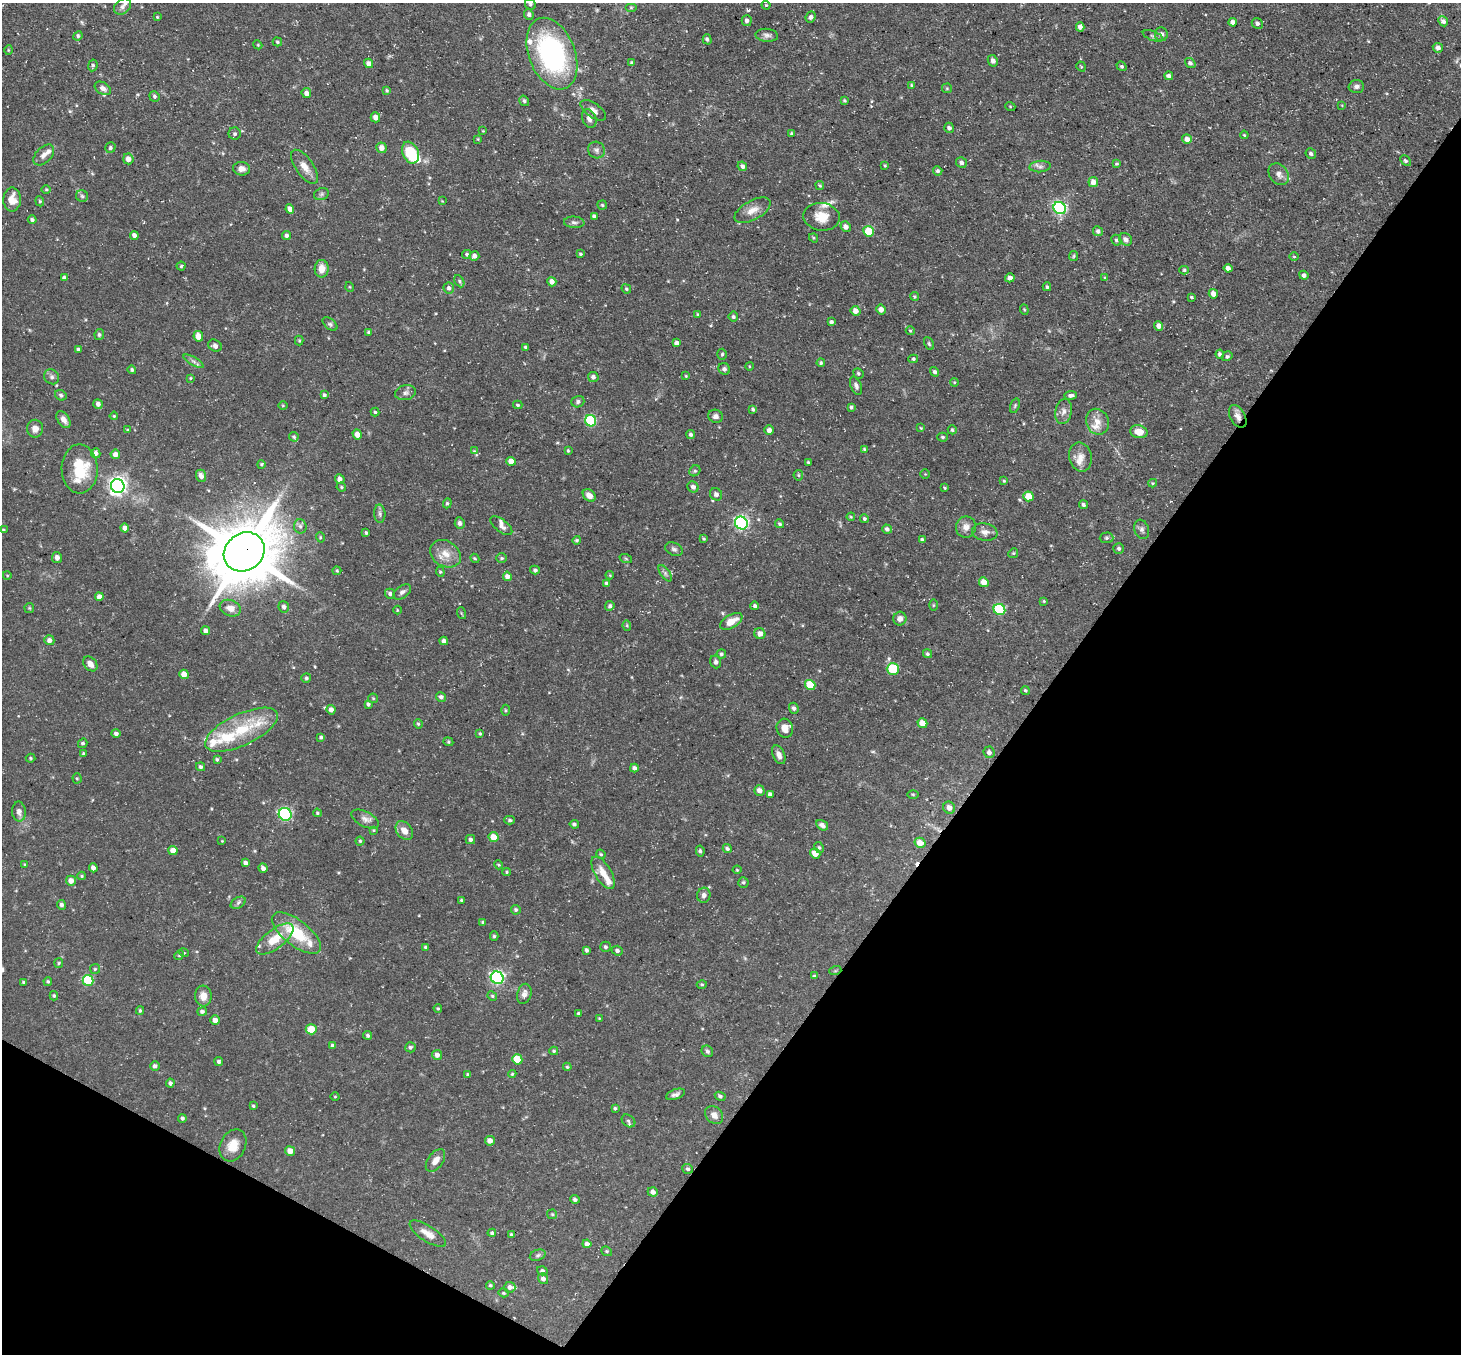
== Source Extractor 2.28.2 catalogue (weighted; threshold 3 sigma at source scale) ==
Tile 15 of 4 x 4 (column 3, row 4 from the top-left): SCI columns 2918-4376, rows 289-1640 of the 5834 x 5843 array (HDU 1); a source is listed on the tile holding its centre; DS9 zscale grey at full resolution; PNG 1463 x 1356 px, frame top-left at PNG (2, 3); each listed source drawn as its Kron ellipse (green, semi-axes under 4 px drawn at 4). Shown black and unused: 33% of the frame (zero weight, under 3 of 5 exposures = <1% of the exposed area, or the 3 px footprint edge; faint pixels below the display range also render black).
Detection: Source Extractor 2.28.2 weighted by HDU 2 'WHT'; one run over the whole footprint, this tile lists its part. Background 0.0791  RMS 0.0042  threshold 0.0187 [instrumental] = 3 sigma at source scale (4.5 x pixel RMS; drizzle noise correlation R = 1.50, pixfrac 1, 0.05/0.05 arcsec/px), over >= 5 px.
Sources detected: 423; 1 inside a brighter object's white glare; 1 cosmic-ray / hot-pixel residue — neither listed nor drawn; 17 inside a brighter listed object's ellipse — not listed separately; the other 404 listed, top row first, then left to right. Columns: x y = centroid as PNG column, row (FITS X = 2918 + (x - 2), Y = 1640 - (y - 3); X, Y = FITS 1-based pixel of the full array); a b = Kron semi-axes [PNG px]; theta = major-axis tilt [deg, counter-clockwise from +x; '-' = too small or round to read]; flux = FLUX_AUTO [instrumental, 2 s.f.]
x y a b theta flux
530 4 6 5 - 0.71
766 5 4 4 - 0.38
122 6 9 7 39 1.6
631 8 6 4 0 0.45
529 14 5 4 - 1.1
157 17 4 4 - 0.38
811 17 6 5 - 1.1
747 21 5 5 - 1.3
1443 21 5 4 - 1.3
1233 22 4 4 - 1.9
1257 23 6 5 - 1.3
1080 27 4 4 - 1.7
1161 34 7 6 - 1.4
767 35 11 6 -5 1.5
78 36 5 4 - 0.61
1153 36 11 4 -21 0.95
707 39 5 4 - 0.81
277 42 5 4 - 0.65
258 45 4 3 - 0.37
1438 48 5 4 - 1.7
8 50 5 3 - 0.4
552 54 37 23 -69 73
993 61 6 5 - 1.7
631 62 4 3 - 0.47
368 63 5 4 - 1.8
1190 63 5 4 - 0.99
93 65 6 4 80 0.85
1081 66 5 3 - 0.41
1121 66 5 4 - 0.62
1169 76 4 4 - 1.5
911 85 4 3 - 0.45
1356 86 8 6 4 1.3
103 88 9 6 -32 1.7
947 88 5 5 - 0.49
387 90 4 3 - 0.5
306 93 5 5 - 1.9
154 96 5 5 - 0.76
524 101 5 4 - 0.78
844 101 4 3 - 0.5
1342 105 3 3 - 0.31
1010 106 5 3 - 0.34
593 110 15 7 -35 2.2
375 117 5 4 - 2.4
589 119 10 7 -68 2
949 128 5 5 - 1.3
483 131 4 2 - 0.29
235 134 6 6 - 0.87
792 134 4 4 - 0.62
1244 135 4 3 - 0.44
478 139 4 4 - 0.37
1187 139 5 4 - 2
110 148 5 5 - 0.82
381 148 5 5 - 2.5
596 150 8 8 - 1.4
410 153 11 8 -67 17
1311 153 5 5 - 0.93
44 155 12 7 45 2.2
128 159 5 5 - 2.7
1406 161 6 4 -47 0.7
961 162 5 5 - 1.3
1116 164 4 4 - 0.47
742 166 5 4 - 1.2
885 166 3 3 - 0.4
305 167 20 8 -55 4.1
1040 167 10 5 5 1.5
242 169 8 7 - 2.2
938 171 4 4 - 0.87
1279 174 12 9 -54 2.4
1093 182 5 5 - 2.7
820 185 4 3 - 0.57
46 190 5 3 - 0.4
321 194 8 6 22 0.92
82 196 6 6 - 0.82
12 200 12 9 89 4.7
40 201 5 4 - 0.54
442 201 3 3 - 0.27
602 205 5 4 - 0.57
1060 208 6 6 - 72
290 209 5 4 - 2.7
752 210 20 9 28 4.2
594 216 4 4 - 1.2
821 217 18 14 -9 6.5
32 220 4 4 - 0.82
574 222 10 5 -5 1.3
846 227 5 4 - 2
869 231 5 5 - 9.8
1098 231 5 4 - 1.1
134 235 4 4 - 1.8
287 235 4 4 - 0.97
814 238 5 4 - 0.49
1125 239 7 6 - 1.6
1116 240 5 4 - 0.86
467 254 4 4 - 0.78
580 254 4 3 - 0.49
474 256 5 4 - 1.5
1074 256 5 4 - 0.52
1294 257 5 3 - 0.4
181 266 4 4 - 0.58
1228 268 4 4 - 1.8
322 269 9 7 87 4
1184 270 5 4 - 0.57
1304 275 5 4 - 1.3
64 278 4 3 - 0.93
1010 278 5 4 - 1.5
1105 278 4 4 - 0.5
459 281 6 4 -62 0.69
552 282 5 4 - 1.9
350 287 5 3 - 0.34
1047 287 4 3 - 0.62
449 288 5 5 - 1.2
626 289 5 4 - 0.58
1213 294 4 4 - 2.5
915 296 4 4 - 0.51
1191 297 3 3 - 0.54
881 310 5 4 - 2.3
1024 310 5 4 - 0.43
855 311 5 4 - 2.8
698 314 4 3 - 0.66
733 317 5 5 - 0.78
831 322 4 3 - 0.99
330 324 8 5 -41 0.88
1159 326 5 4 - 2.1
910 331 4 4 - 0.47
368 332 4 3 - 0.57
99 334 5 4 - 0.76
198 336 5 4 - 4.4
299 341 5 4 - 0.5
676 343 4 4 - 1.2
929 344 7 4 -64 0.61
215 346 7 5 -32 1.5
526 347 4 3 - 1
79 349 4 3 - 0.92
722 354 5 4 - 0.77
1220 354 4 4 - 0.99
1227 356 5 4 - 0.65
913 359 5 4 - 0.54
193 361 11 3 -29 1.2
821 363 4 4 - 0.6
749 366 4 3 - 0.33
724 369 6 5 - 1.1
132 370 4 4 - 0.64
935 372 5 4 - 1
858 373 5 5 - 0.77
686 376 4 4 - 0.4
52 377 8 7 - 1.2
593 377 5 5 - 1.2
190 378 3 3 - 0.38
954 382 4 3 - 0.4
856 386 10 5 -69 1.3
406 393 10 7 13 1.5
61 395 6 5 - 0.91
324 395 4 3 - 0.83
1071 395 6 4 8 1.2
578 402 6 5 - 1.1
98 404 5 4 - 1.5
518 405 4 3 - 0.53
283 406 5 3 - 0.36
1015 406 7 4 71 0.66
851 407 4 3 - 0.78
753 410 4 3 - 0.7
1064 411 12 8 79 2.3
375 412 4 4 - 0.53
114 416 4 3 - 0.41
716 416 7 6 - 1.4
1238 416 12 7 -61 2.5
63 419 9 6 -56 2.1
591 421 6 5 - 34
1097 422 13 11 -67 4.1
921 428 4 3 - 0.33
35 429 9 8 - 2.6
128 430 4 4 - 0.4
769 430 4 4 - 1.6
952 430 4 4 - 0.58
1139 432 9 6 -12 4.3
357 434 5 4 - 3.2
691 434 4 4 - 0.81
294 437 5 4 - 0.62
943 437 5 4 - 0.75
864 449 4 3 - 0.44
474 451 4 4 - 0.33
568 451 4 3 - 0.47
96 453 5 4 - 1.7
115 454 5 5 - 2.2
1080 457 14 11 -78 3.5
511 461 4 4 - 3
808 462 3 3 - 0.4
261 464 4 3 - 0.52
80 469 24 18 -89 16
695 471 6 5 - 0.72
925 474 4 4 - 0.38
798 475 5 4 - 0.6
201 476 6 5 - 1.6
340 479 5 4 - 1.7
1004 481 4 3 - 0.44
1153 483 4 4 - 0.47
118 486 7 6 - 170
341 487 5 4 - 0.55
693 487 6 5 - 1.3
945 488 3 3 - 0.37
716 494 6 5 - 1.4
589 495 7 5 -42 2.8
1028 496 5 5 - 5.9
447 503 5 4 - 0.65
1083 505 4 4 - 0.93
380 514 9 5 -87 1.1
851 517 4 3 - 0.4
864 519 4 4 - 0.77
460 523 6 5 - 1.2
741 523 6 6 - 87
780 524 4 3 - 0.68
300 526 7 6 - 1.2
501 526 13 6 -38 1.7
966 527 10 10 - 2.7
125 528 4 4 - 2.5
887 529 5 4 - 1.1
1142 529 10 7 -71 1.4
3 530 4 3 - 0.44
985 532 13 8 -9 2.4
366 533 3 3 - 0.62
320 537 5 3 - 0.44
1107 538 7 5 2 0.86
703 539 3 3 - 0.44
577 540 4 4 - 0.64
922 540 3 3 - 0.75
1119 548 5 5 - 0.8
674 549 9 6 -23 1.2
244 552 21 18 38 2900
1013 553 5 4 - 0.56
445 554 16 12 -31 5.3
57 557 5 5 - 1.8
475 558 5 4 - 0.52
502 558 5 4 - 0.6
626 559 6 4 -20 0.54
535 570 5 4 - 0.72
337 571 4 4 - 0.47
440 572 5 4 - 0.51
665 573 9 4 -55 1.1
7 575 4 3 - 0.35
610 575 4 3 - 0.33
507 576 5 4 - 1.8
984 582 5 4 - 4
606 583 4 4 - 0.74
402 592 10 6 35 1.3
390 594 5 5 - 0.94
99 597 4 4 - 2.2
1044 601 3 3 - 0.39
933 605 6 4 89 0.41
610 606 5 4 - 0.94
755 606 4 3 - 0.89
284 607 6 5 - 1.3
29 608 5 5 - 0.46
230 608 11 8 -20 3.4
999 609 6 5 - 36
397 610 4 3 - 0.28
461 613 6 3 -71 0.47
900 619 7 6 - 1.9
731 621 12 6 30 5.2
627 626 5 4 - 0.45
206 631 4 4 - 1.5
760 634 5 5 - 2.3
49 640 5 4 - 1.8
444 641 4 4 - 1.7
721 654 4 4 - 0.76
928 654 5 4 - 0.71
716 662 6 5 - 1.1
90 664 8 6 -48 2.7
893 669 6 6 - 17
184 674 5 4 - 3.9
306 678 5 5 - 0.75
810 685 5 5 - 11
1025 690 4 4 - 0.57
441 697 5 5 - 1.2
373 698 5 4 - 0.48
368 704 4 3 - 0.78
794 708 5 4 - 0.94
331 710 5 4 - 1.8
505 710 5 3 - 0.46
922 723 5 4 - 4.6
418 724 5 4 - 0.58
785 728 9 8 - 3.8
241 730 39 15 25 18
116 733 4 4 - 1.1
480 733 3 3 - 0.46
321 737 4 3 - 0.71
448 742 5 4 - 0.52
83 743 5 4 - 0.78
989 752 6 5 - 1.5
84 754 4 3 - 0.72
779 755 10 6 -67 2.1
31 758 5 4 - 0.56
217 759 4 3 - 0.6
200 767 5 4 - 1
634 768 4 4 - 1.3
77 778 5 4 - 0.5
759 791 5 5 - 2.2
770 794 4 4 - 1.1
913 794 5 3 - 0.41
949 808 6 5 - 2.3
19 812 10 7 -85 2
317 813 4 3 - 0.48
285 814 7 6 - 55
365 819 15 7 -28 2.3
510 820 5 4 - 0.66
574 824 4 4 - 0.86
822 825 6 4 -33 1.6
373 830 4 4 - 0.42
404 831 10 7 -52 3.8
493 837 5 5 - 4.9
470 840 4 4 - 0.96
222 841 4 3 - 0.29
360 841 4 4 - 0.59
920 843 5 5 - 3.9
819 848 6 4 -61 0.6
727 849 4 4 - 0.82
173 851 4 4 - 3.6
700 851 5 4 - 0.74
815 853 5 5 - 3.7
601 854 5 4 - 0.56
245 863 4 4 - 1.2
25 864 4 3 - 0.4
499 865 5 4 - 0.47
93 868 4 4 - 1.8
263 868 5 4 - 1.4
737 870 4 4 - 0.39
507 872 4 4 - 0.45
603 873 18 8 -60 5.2
82 876 4 4 - 0.47
71 881 5 5 - 2.8
743 882 5 5 - 0.7
704 895 7 6 - 1.5
461 900 3 3 - 0.52
238 903 8 5 30 0.94
61 905 5 4 - 1.1
516 910 5 4 - 0.71
483 922 4 4 - 0.59
296 933 29 12 -38 18
494 936 5 4 - 0.67
275 939 22 9 38 8.8
425 947 3 3 - 0.68
605 947 5 5 - 0.78
586 950 4 3 - 0.86
617 951 5 5 - 0.98
184 953 5 3 - 0.35
179 955 5 4 - 0.52
59 963 5 4 - 0.46
95 969 5 5 - 0.55
835 971 6 4 18 0.48
814 976 3 3 - 0.47
497 978 6 6 - 85
88 980 5 5 - 27
48 981 4 3 - 0.56
23 982 4 3 - 0.44
702 984 5 3 - 0.48
524 994 10 7 75 2.3
54 996 4 3 - 0.57
203 996 10 8 -85 3.6
492 996 5 4 - 0.59
438 1008 4 3 - 0.52
140 1011 4 3 - 0.59
202 1011 5 4 - 1
578 1013 3 3 - 0.54
599 1018 3 3 - 0.28
215 1020 5 5 - 2.3
311 1029 5 5 - 8.5
368 1035 4 4 - 0.85
333 1046 4 4 - 1.1
410 1047 5 5 - 0.73
554 1051 4 3 - 0.49
707 1051 6 5 - 0.79
437 1055 5 4 - 1.8
517 1059 5 5 - 12
219 1061 4 4 - 0.84
155 1066 5 4 - 1.2
567 1067 4 4 - 0.51
512 1074 4 4 - 0.49
468 1075 4 4 - 0.64
170 1083 4 4 - 0.96
675 1094 10 5 20 1.4
720 1096 5 4 - 0.81
335 1097 4 3 - 0.31
253 1106 4 3 - 0.54
615 1108 4 3 - 0.64
714 1115 10 8 -46 2.6
182 1118 4 4 - 0.71
628 1121 7 5 -38 0.88
490 1141 5 4 - 2.4
233 1145 17 12 64 6.1
290 1151 5 4 - 3.6
435 1160 13 7 55 3
688 1169 5 5 - 0.9
653 1192 5 4 - 1.7
575 1199 5 4 - 1
552 1214 5 4 - 0.52
492 1233 4 3 - 0.63
428 1234 21 7 -33 3.7
512 1235 4 3 - 0.84
587 1244 4 4 - 1.5
607 1251 5 4 - 0.59
538 1255 8 5 20 0.94
542 1271 5 4 - 0.85
543 1279 6 5 - 1.5
490 1285 4 4 - 0.56
510 1287 6 5 - 1.5
503 1293 5 4 - 0.51
Overlapping masked pixels (flux is a lower limit): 2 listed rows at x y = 1238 416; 244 552